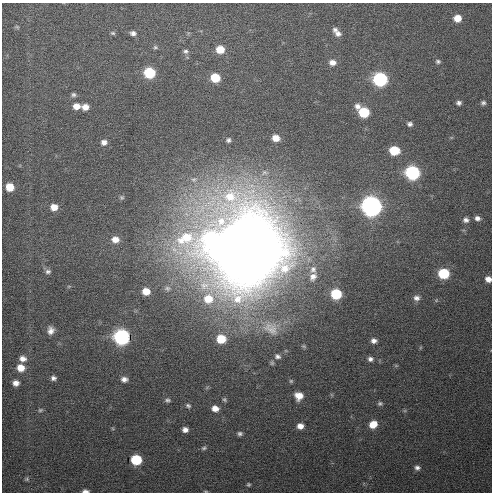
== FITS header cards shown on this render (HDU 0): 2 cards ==
NAXIS1  =                  490 / Axis length
NAXIS2  =                  490 / Axis length

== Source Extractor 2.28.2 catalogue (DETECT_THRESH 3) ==
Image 490 x 490 px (HDU 0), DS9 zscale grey, 1 PNG px = 1 image px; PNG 494 x 494 px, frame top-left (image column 1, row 490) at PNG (2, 3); no overlay
Background 29.2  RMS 2.6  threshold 7.81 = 3 sigma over >= 5 px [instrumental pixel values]
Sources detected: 79; all 79 listed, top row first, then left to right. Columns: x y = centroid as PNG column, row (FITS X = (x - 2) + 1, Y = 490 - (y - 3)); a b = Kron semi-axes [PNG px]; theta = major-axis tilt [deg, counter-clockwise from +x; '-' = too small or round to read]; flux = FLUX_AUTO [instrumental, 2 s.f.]
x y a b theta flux
457 18 7 6 - 2.3e+03
17 27 6 4 -44 2.1e+02
335 29 7 6 - 5.6e+02
113 33 6 5 - 2.9e+02
133 33 7 5 -8 6.5e+02
338 34 9 7 -20 8.4e+02
155 47 7 5 -14 3.0e+02
220 49 7 7 - 3.1e+03
186 51 7 6 - 4.3e+02
438 61 6 5 - 3.6e+02
332 62 8 7 - 1.1e+03
149 73 7 7 - 1.1e+04
215 78 7 6 - 5.4e+03
380 79 8 7 - 3.2e+04
73 95 6 5 - 3.8e+02
459 103 6 5 - 5.1e+02
483 103 6 5 - 4.4e+02
76 106 7 6 - 1.5e+03
357 106 8 7 - 8.4e+02
85 107 6 5 - 1.4e+03
364 112 7 7 - 8.9e+03
410 124 6 5 - 4.9e+02
276 138 7 6 - 1.9e+03
228 140 6 5 - 4.0e+02
104 142 7 6 - 8.4e+02
394 150 7 6 - 6.1e+03
412 173 8 7 - 3.4e+04
10 187 7 6 - 3.4e+03
122 197 6 6 - 2.8e+02
372 206 9 8 - 1.3e+05
54 207 7 7 - 1.8e+03
477 218 6 5 - 7.0e+02
466 220 7 6 - 6.8e+02
115 239 8 7 - 1.6e+03
247 249 32 32 - 3.3e+06
313 269 12 10 82 1.5e+03
48 272 8 6 2 5.2e+02
444 273 7 7 - 1.1e+04
313 277 12 9 59 1.4e+03
488 279 6 5 - 1.1e+03
69 286 6 3 18 1.8e+02
167 288 10 7 4 6.0e+02
146 291 7 6 - 2.4e+03
336 294 7 7 - 1.0e+04
416 298 8 7 - 8.0e+02
208 299 12 11 - 3.8e+03
271 328 24 16 -29 3.2e+03
51 330 8 6 84 1.0e+03
122 337 8 8 - 4.7e+04
221 339 8 7 - 4.7e+03
374 341 7 6 - 7.6e+02
277 356 7 5 -23 4.6e+02
22 359 8 6 -11 9.8e+02
370 359 7 6 - 6.3e+02
272 363 5 4 - 2.5e+02
396 366 6 4 0 1.9e+02
21 368 7 7 - 2.3e+03
53 378 6 5 - 5.8e+02
124 379 8 6 -4 8.6e+02
291 381 5 5 - 2.3e+02
16 383 6 5 - 1.0e+03
299 396 8 7 - 2.0e+03
167 400 7 5 -1 4.3e+02
225 400 5 5 - 3.0e+02
380 403 6 5 - 3.9e+02
188 406 7 6 - 4.2e+02
215 408 7 6 - 1.4e+03
40 410 6 4 16 2.7e+02
373 424 8 7 - 2.5e+03
300 426 7 6 - 1.3e+03
185 430 6 5 - 8.8e+02
240 434 6 5 - 4.5e+02
204 448 7 5 19 3.6e+02
136 460 7 7 - 9.8e+03
417 468 7 6 - 6.1e+02
27 479 6 6 - 2.8e+02
248 484 5 4 - 2.6e+02
85 491 6 3 -2 6.7e+02
206 491 6 3 -8 1.7e+02
At the frame edge (FLAGS 8, measured only in part): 3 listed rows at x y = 488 279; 85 491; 206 491